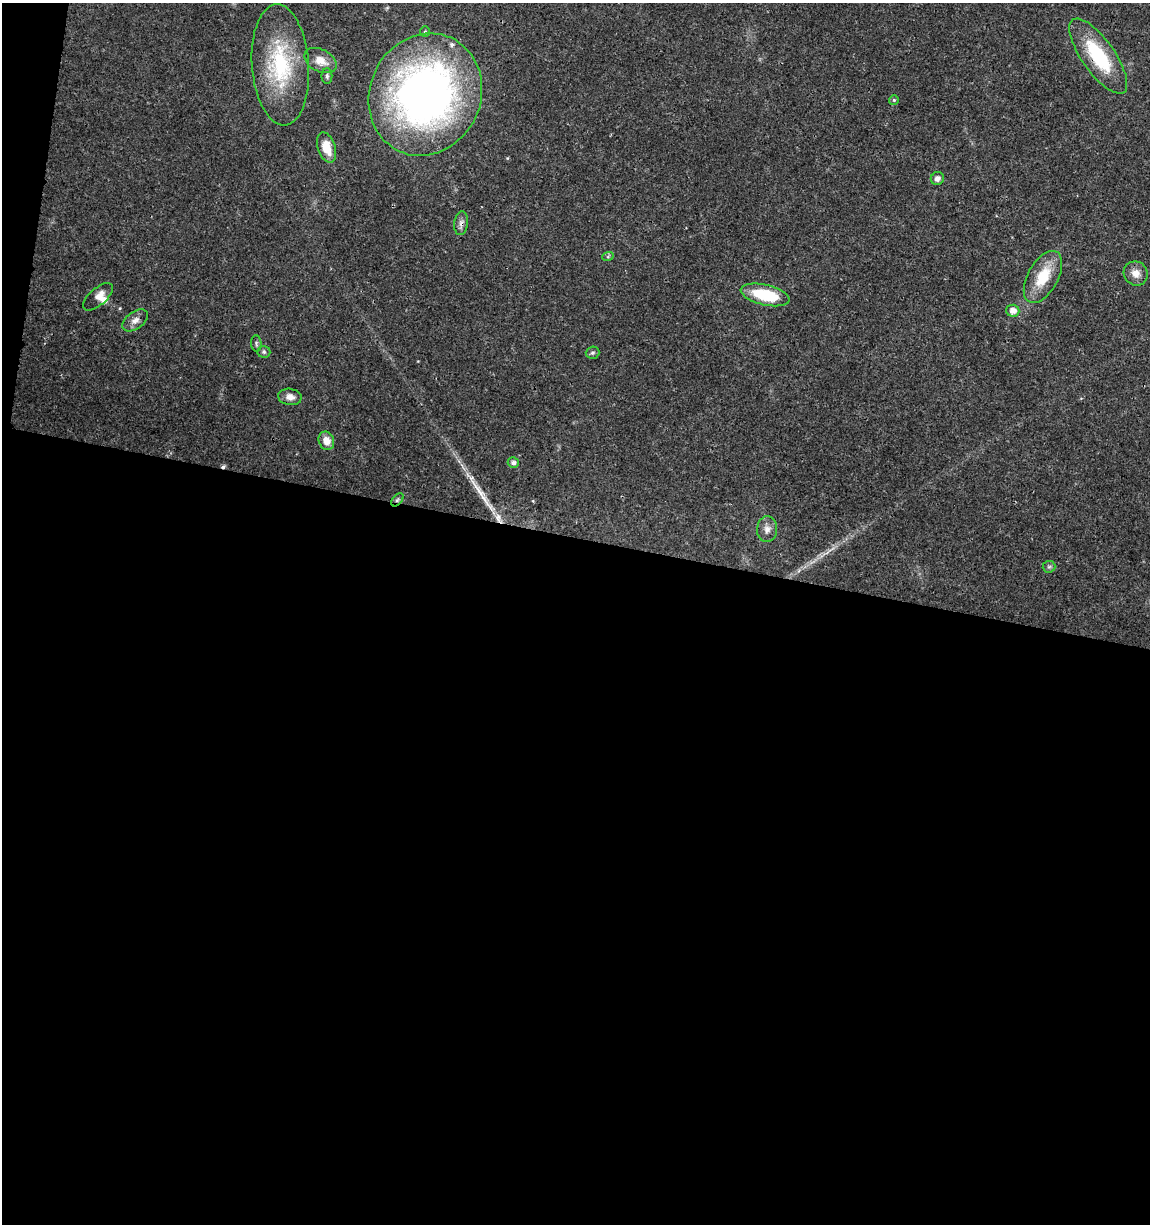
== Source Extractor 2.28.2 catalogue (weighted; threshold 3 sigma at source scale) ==
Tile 13 of 4 x 4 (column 1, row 4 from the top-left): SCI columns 226-1373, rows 10-1231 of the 5104 x 4898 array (HDU 1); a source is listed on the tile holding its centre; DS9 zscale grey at full resolution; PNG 1152 x 1226 px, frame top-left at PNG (2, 3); each listed source drawn as its Kron ellipse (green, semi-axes under 4 px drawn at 4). Shown black and unused: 57% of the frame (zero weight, under 3 of 4 exposures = <1% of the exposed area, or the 3 px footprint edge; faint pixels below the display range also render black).
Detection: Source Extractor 2.28.2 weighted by HDU 2 'WHT'; one run over the whole footprint, this tile lists its part. Background 0.0189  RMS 0.0018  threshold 0.00796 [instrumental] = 3 sigma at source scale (4.5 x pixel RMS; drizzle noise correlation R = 1.50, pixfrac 1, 0.0396/0.0396 arcsec/px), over >= 5 px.
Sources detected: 30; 1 cosmic-ray / hot-pixel residue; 1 long thin detection or spike segment (spike, bleed or trail) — neither listed nor drawn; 2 inside a brighter listed object's ellipse — not listed separately; the other 26 listed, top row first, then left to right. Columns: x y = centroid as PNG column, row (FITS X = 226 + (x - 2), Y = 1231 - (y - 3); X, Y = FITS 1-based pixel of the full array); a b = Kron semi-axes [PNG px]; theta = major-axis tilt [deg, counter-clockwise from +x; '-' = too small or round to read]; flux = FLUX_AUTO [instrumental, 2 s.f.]
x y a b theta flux
425 32 5 5 - 0.28
1098 56 44 16 -55 12
320 61 17 11 -28 2.2
280 65 60 28 -86 17
327 76 8 5 -89 0.4
425 95 62 55 65 97
894 100 5 5 - 0.24
327 147 16 8 -72 3
937 178 7 6 - 0.75
461 223 12 7 83 0.79
608 256 6 4 20 0.25
1136 273 12 11 - 1.6
1043 277 28 15 61 6
765 295 25 10 -13 8.4
98 297 18 8 41 1.5
1013 311 6 6 - 1.4
135 320 14 8 35 1.2
256 343 8 5 -84 0.35
264 352 6 5 - 0.36
593 353 7 6 - 0.37
290 397 12 8 -9 1.4
326 441 9 7 -68 2
513 463 5 5 - 0.64
397 500 7 4 48 0.32
767 529 13 10 85 1.2
1049 567 6 6 - 0.39
Overlapping masked pixels (flux is a lower limit): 4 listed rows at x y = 1098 56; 461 223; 135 320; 397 500